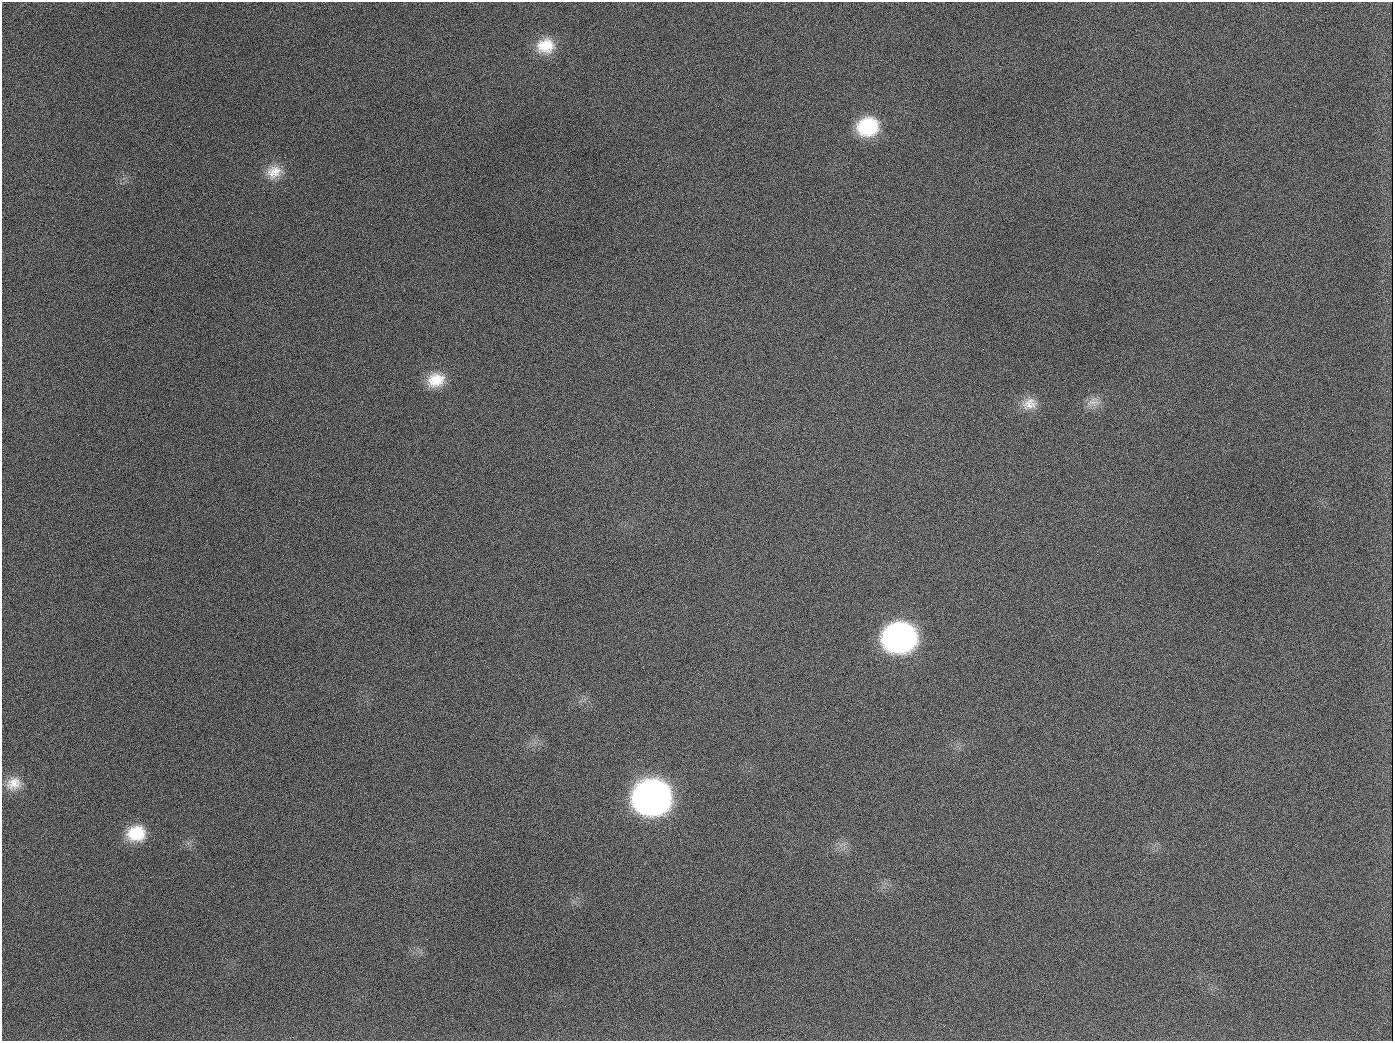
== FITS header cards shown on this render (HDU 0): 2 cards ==
NAXIS1  =                 1391
NAXIS2  =                 1039

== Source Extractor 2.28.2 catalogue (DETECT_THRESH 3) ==
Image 1391 x 1039 px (HDU 0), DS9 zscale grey, 1 PNG px = 1 image px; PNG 1395 x 1043 px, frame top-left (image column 1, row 1039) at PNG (2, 2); no overlay
Background 1600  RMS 72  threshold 216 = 3 sigma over >= 5 px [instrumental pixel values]
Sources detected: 14; all 14 listed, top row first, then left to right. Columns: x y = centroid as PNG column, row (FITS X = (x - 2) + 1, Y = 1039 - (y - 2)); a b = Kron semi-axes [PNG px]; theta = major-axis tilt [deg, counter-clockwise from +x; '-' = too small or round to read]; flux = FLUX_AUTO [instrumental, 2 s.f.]
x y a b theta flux
545 46 22 19 7 1.4e+05
189 126 2 2 - 6.3e+03
868 127 22 19 14 2.9e+05
274 172 22 16 22 9.1e+04
436 380 22 17 18 1.2e+05
1093 402 20 11 4 5.0e+04
1030 404 21 15 17 7.4e+04
654 407 2 2 - 3.5e+03
1187 497 2 2 - 2.4e+03
899 637 23 19 9 2.3e+06
14 783 20 16 14 8.0e+04
652 797 23 21 6 4.9e+06
136 833 21 18 13 1.7e+05
944 1026 3 2 - 4.8e+03